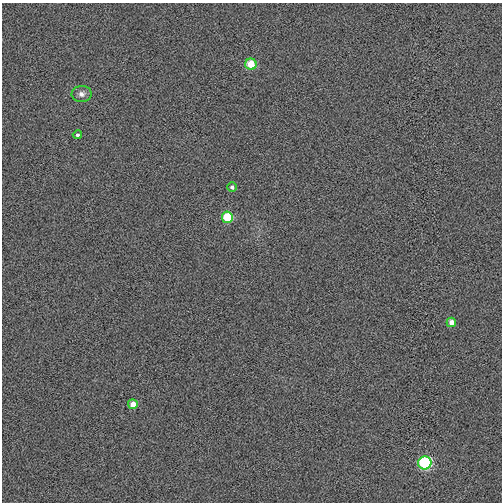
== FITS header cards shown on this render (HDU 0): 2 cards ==
NAXIS1  =                  500
NAXIS2  =                  500

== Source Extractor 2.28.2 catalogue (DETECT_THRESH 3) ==
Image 500 x 500 px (HDU 0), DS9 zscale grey, 1 PNG px = 1 image px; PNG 504 x 504 px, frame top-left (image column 1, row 500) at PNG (2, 3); each listed source drawn as its Kron ellipse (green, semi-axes under 4 px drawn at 4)
Background -0.00877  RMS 0.031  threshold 0.0924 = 3 sigma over >= 5 px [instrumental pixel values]
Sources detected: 8; all 8 listed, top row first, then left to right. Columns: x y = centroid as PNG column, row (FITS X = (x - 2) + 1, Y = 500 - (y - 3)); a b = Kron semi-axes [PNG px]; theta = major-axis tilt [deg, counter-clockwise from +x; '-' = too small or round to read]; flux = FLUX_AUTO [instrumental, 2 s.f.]
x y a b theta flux
251 64 5 5 - 43
82 94 10 8 2 10
77 135 5 4 - 4.8
232 187 5 4 - 5.7
227 217 5 5 - 64
451 322 5 4 - 18
133 404 5 5 - 21
425 463 7 6 - 190